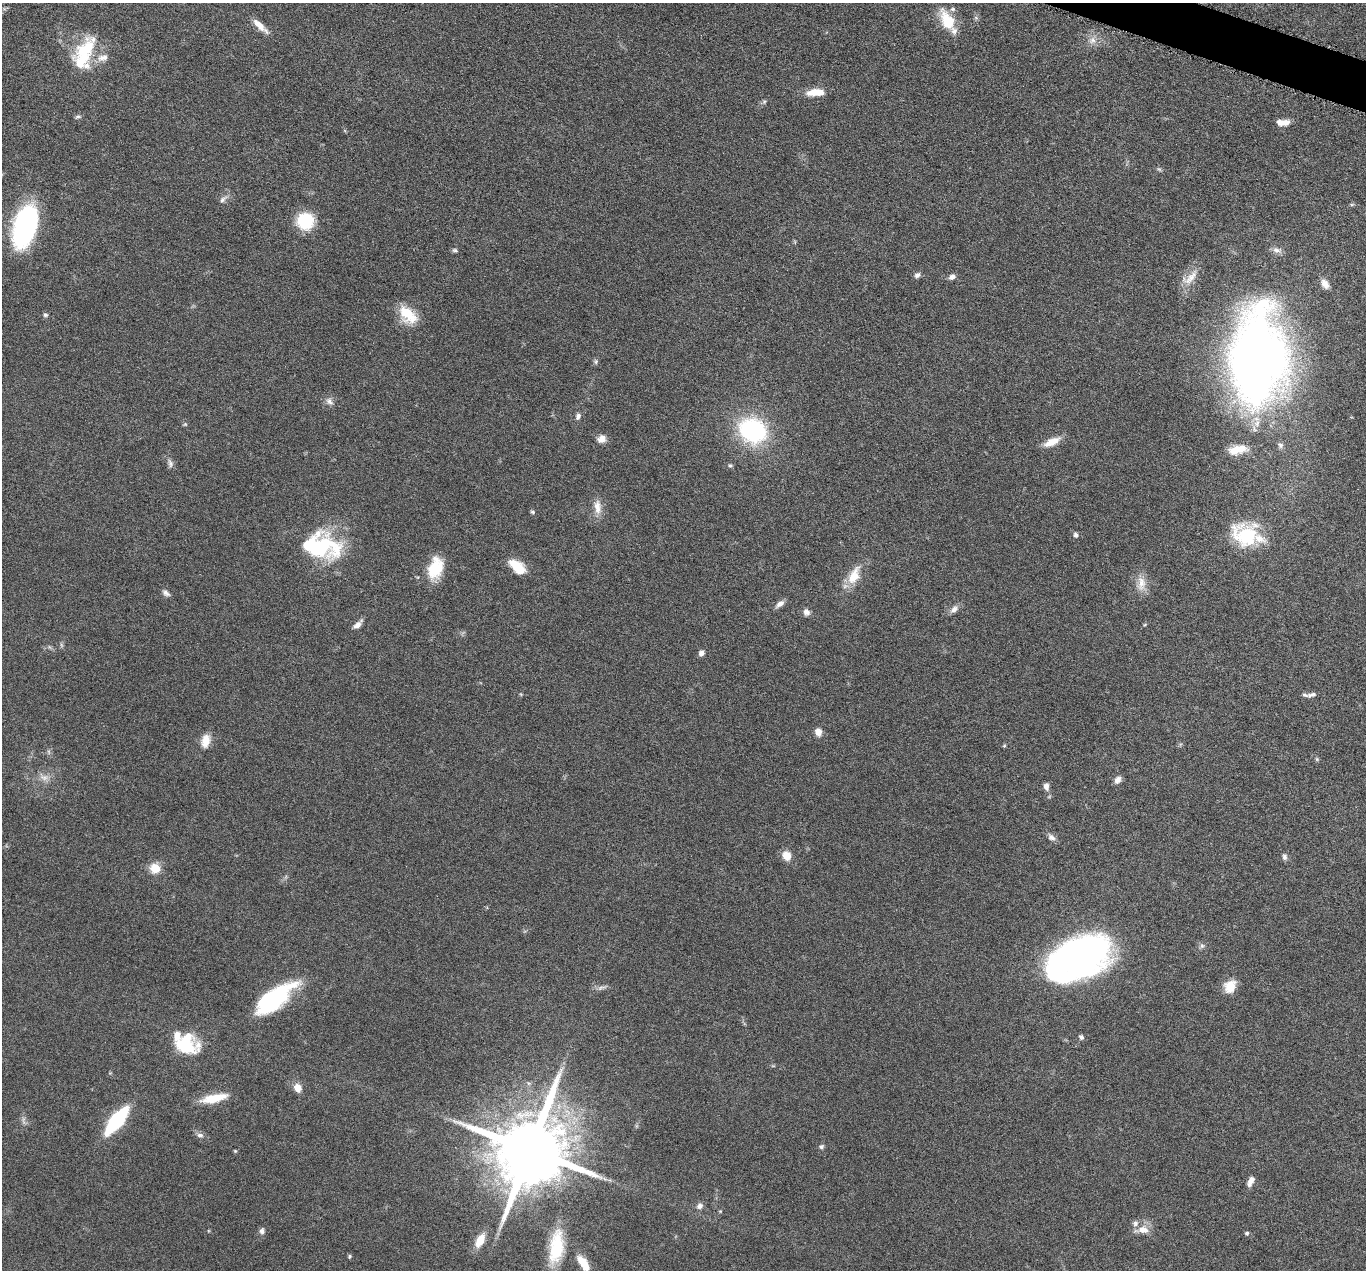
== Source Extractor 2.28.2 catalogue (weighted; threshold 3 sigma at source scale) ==
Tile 10 of 4 x 4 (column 2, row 3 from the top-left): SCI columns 1370-2733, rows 1539-2806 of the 5469 x 5483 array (HDU 1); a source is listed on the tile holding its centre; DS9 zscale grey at full resolution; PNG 1368 x 1272 px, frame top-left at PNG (2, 3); no overlay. Shown black and unused: <1% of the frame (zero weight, under 4 of 8 exposures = <1% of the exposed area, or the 3 px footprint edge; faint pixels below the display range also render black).
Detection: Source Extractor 2.28.2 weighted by HDU 2 'WHT'; one run over the whole footprint, this tile lists its part. Background 0.0374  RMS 0.004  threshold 0.0162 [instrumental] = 3 sigma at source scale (4.09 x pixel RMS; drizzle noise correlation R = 1.36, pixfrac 0.8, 0.05/0.05 arcsec/px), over >= 5 px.
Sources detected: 99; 3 too faint to see at this stretch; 3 inside a brighter object's white glare — not listed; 6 inside a brighter listed object's ellipse — not listed separately; the other 87 listed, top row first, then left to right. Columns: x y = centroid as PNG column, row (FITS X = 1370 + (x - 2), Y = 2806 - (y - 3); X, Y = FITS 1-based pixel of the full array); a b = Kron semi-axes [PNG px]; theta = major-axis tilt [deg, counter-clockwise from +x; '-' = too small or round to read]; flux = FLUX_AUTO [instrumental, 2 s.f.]
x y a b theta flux
953 9 8 6 13 0.97
947 21 20 11 -66 14
260 26 24 7 -42 3.9
1092 40 10 8 59 2.3
85 50 40 21 54 18
816 92 21 8 3 6
764 102 6 5 - 0.65
78 117 9 4 5 0.63
1283 122 14 6 1 3.3
223 199 12 6 40 1.5
305 221 15 15 - 18
25 226 37 18 73 75
455 250 7 5 -3 0.69
1276 250 12 8 -22 1.9
917 275 8 7 - 1.2
952 277 8 6 32 1.4
1190 278 25 10 41 4.6
1325 284 14 8 -61 2.5
45 315 6 5 - 0.74
408 315 26 15 -45 9.9
1257 357 90 51 87 300
596 362 7 5 88 0.72
329 401 11 8 -43 1.7
578 416 8 6 71 1.2
185 424 6 4 44 0.45
753 430 21 17 -25 56
602 439 11 9 29 2.5
1052 442 20 8 25 4.9
1281 445 7 7 - 1
1238 450 21 9 13 5.8
170 463 12 6 -73 1.4
730 465 6 5 - 0.6
597 507 21 9 -85 4
532 512 5 5 - 0.59
1075 535 7 5 -75 0.92
1245 536 33 28 -22 23
318 548 55 30 7 33
517 567 20 10 -40 8.1
435 568 25 15 73 12
854 576 27 13 66 7.5
1141 584 23 11 -90 4.5
166 593 11 6 -38 1.3
780 604 12 6 39 1.9
954 609 11 7 49 1.9
806 612 8 8 - 1.7
1145 624 5 3 - 0.36
357 625 13 6 44 2.1
61 645 7 4 -71 0.59
701 653 6 6 - 1.4
1313 694 7 6 - 0.81
1305 695 8 4 -16 0.73
818 732 9 8 - 2.4
206 741 16 10 78 4.8
1004 746 5 3 - 0.38
1317 759 5 5 - 0.5
44 777 13 8 -14 2.4
1118 780 9 6 49 1.8
1046 786 10 7 -86 1.7
1051 837 12 7 -35 1.5
787 855 10 9 - 4.2
1285 857 9 6 -83 1.1
155 868 6 6 - 16
1202 946 7 6 - 0.87
1079 957 56 32 26 180
1230 986 15 12 58 5.5
601 988 15 4 13 1.4
273 999 49 17 40 37
1081 1037 6 6 - 0.94
185 1044 24 20 -12 18
528 1083 6 4 -71 0.5
298 1088 10 9 - 3.3
214 1098 31 9 12 8.3
117 1120 24 9 51 39
200 1135 10 6 -7 1.2
821 1147 7 6 - 0.8
530 1150 20 17 66 4800
235 1151 4 4 - 0.38
1251 1181 12 6 62 2.4
700 1206 8 7 - 1.6
720 1211 4 4 - 0.34
1143 1230 19 9 3 3.8
262 1231 8 7 - 1.3
1247 1233 6 5 - 0.66
480 1240 14 8 63 6.8
556 1247 39 15 82 18
349 1256 7 3 82 0.44
583 1263 22 9 -56 6.1
Isophote crosses this tile's border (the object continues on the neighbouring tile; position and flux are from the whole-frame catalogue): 2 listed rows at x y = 25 226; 583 1263